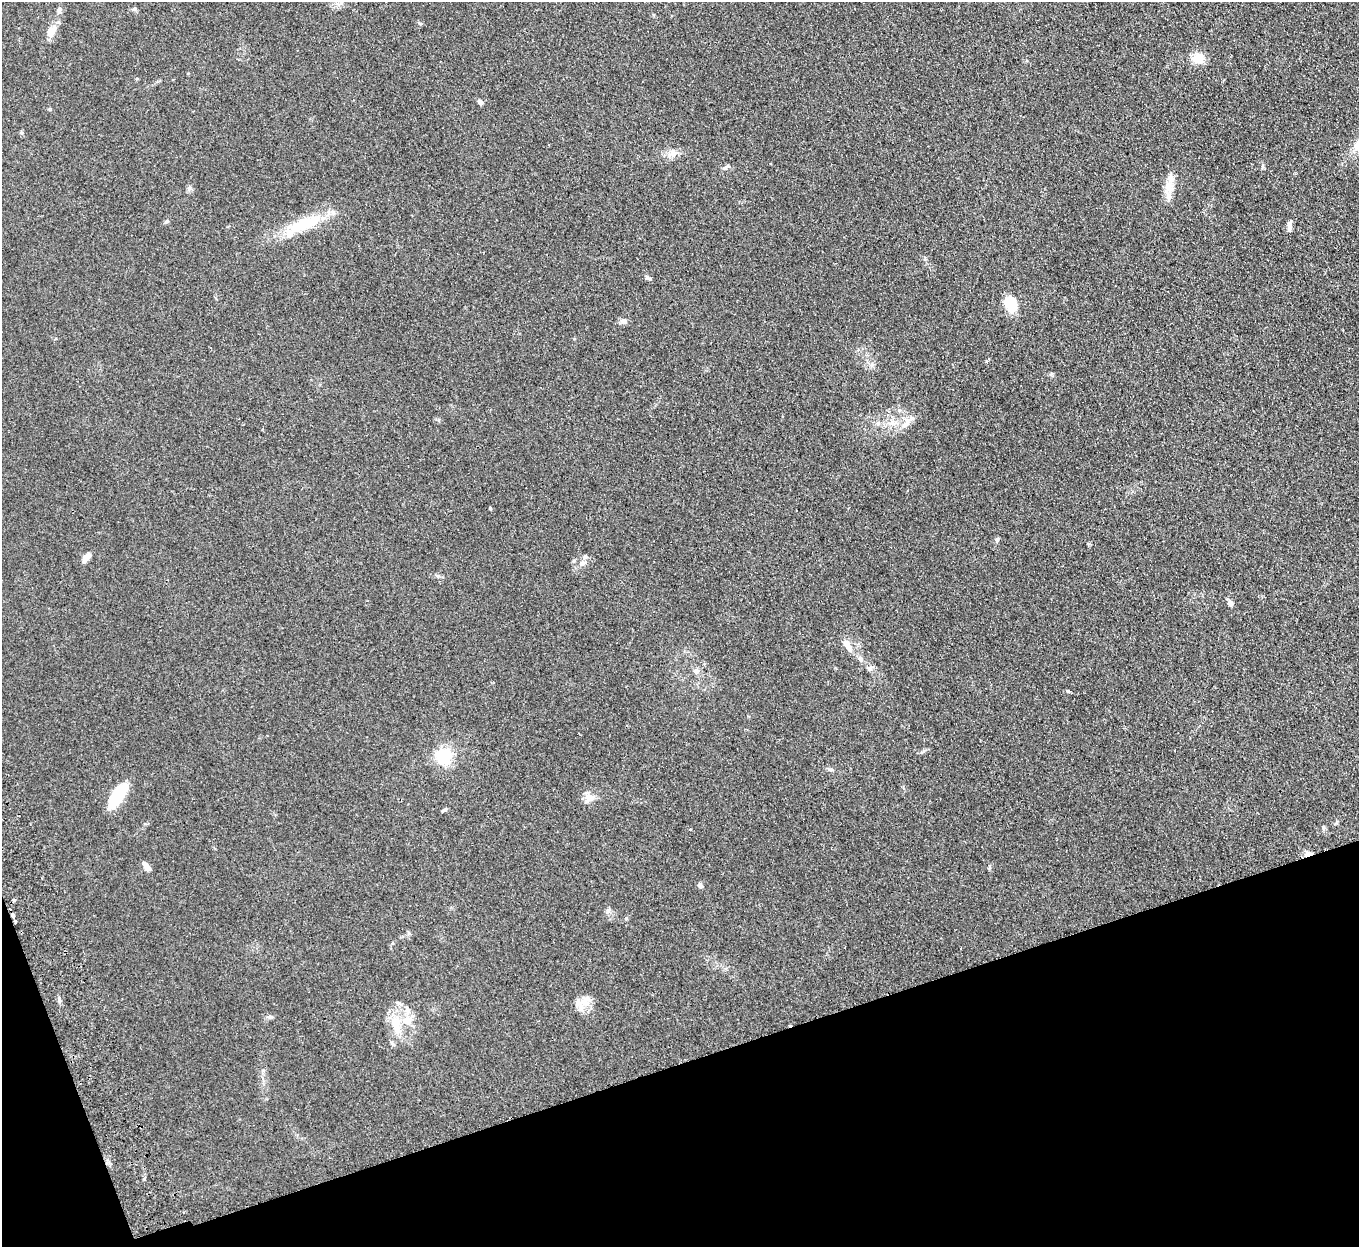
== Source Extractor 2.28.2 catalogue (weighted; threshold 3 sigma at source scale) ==
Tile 14 of 4 x 4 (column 2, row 4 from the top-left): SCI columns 1413-2769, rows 176-1420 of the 5539 x 5457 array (HDU 1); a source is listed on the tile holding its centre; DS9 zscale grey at full resolution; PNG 1361 x 1249 px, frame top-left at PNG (2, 2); no overlay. Shown black and unused: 16% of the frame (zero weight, under 2 of 3 exposures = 3% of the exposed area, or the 3 px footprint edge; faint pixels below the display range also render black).
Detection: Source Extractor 2.28.2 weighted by HDU 2 'WHT'; one run over the whole footprint, this tile lists its part. Background 0.189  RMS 0.014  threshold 0.0608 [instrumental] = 3 sigma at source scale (4.5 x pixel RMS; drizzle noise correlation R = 1.50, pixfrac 1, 0.05/0.05 arcsec/px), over >= 5 px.
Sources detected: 57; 2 cosmic-ray / hot-pixel residue — not listed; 5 inside a brighter listed object's ellipse — not listed separately; the other 50 listed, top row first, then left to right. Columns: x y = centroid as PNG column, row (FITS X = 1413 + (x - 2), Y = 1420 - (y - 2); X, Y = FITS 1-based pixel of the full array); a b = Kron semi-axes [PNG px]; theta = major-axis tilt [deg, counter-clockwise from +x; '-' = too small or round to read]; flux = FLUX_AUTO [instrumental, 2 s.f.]
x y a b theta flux
134 9 6 5 - 2.1
59 10 9 5 -85 3.5
420 23 6 4 -28 1.8
51 31 17 10 65 13
1198 58 14 12 -10 18
480 102 7 5 -45 3.7
21 133 6 4 -2 1.6
672 153 14 7 22 8.7
727 166 9 4 36 2.8
189 188 6 5 - 2.6
1168 188 21 13 88 17
167 221 6 4 45 1.8
303 224 46 15 24 55
1289 226 12 5 -87 5.4
649 278 8 4 -35 2.8
1011 304 18 12 -70 28
624 321 9 7 -18 5.3
987 361 5 3 - 3.1
899 410 5 5 - 2.3
878 423 5 5 - 2.7
892 423 10 9 - 8.9
904 425 12 7 40 8.2
490 508 3 3 - 7.2
997 540 6 5 - 2.8
86 557 12 6 52 7.9
574 560 5 3 - 1.6
582 563 9 6 38 5.5
1230 603 7 6 - 4.5
849 648 12 7 -70 6.9
860 659 9 6 -40 4
870 669 8 6 50 3.4
696 671 7 7 - 5.6
1068 691 6 3 -45 1.6
444 756 6 6 - 350
831 770 8 4 -1 2.6
118 795 27 9 55 62
589 797 12 10 -16 10
445 809 7 4 28 2.2
1323 828 6 5 - 2.3
690 829 3 3 - 1.7
1308 854 9 7 7 6.1
148 868 10 7 -53 6.7
700 885 7 6 - 3.1
608 911 7 4 20 2.5
13 916 4 3 - 11
399 1003 11 5 -30 3.3
585 1003 10 9 - 11
270 1017 6 4 19 2.4
408 1020 15 9 -86 13
396 1024 28 12 -70 28
Overlapping masked pixels (flux is a lower limit): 2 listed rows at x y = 1308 854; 13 916
Unlisted compact peaks at least as high as the median listed source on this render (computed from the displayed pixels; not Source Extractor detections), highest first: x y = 438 576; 1089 544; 626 918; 1052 374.